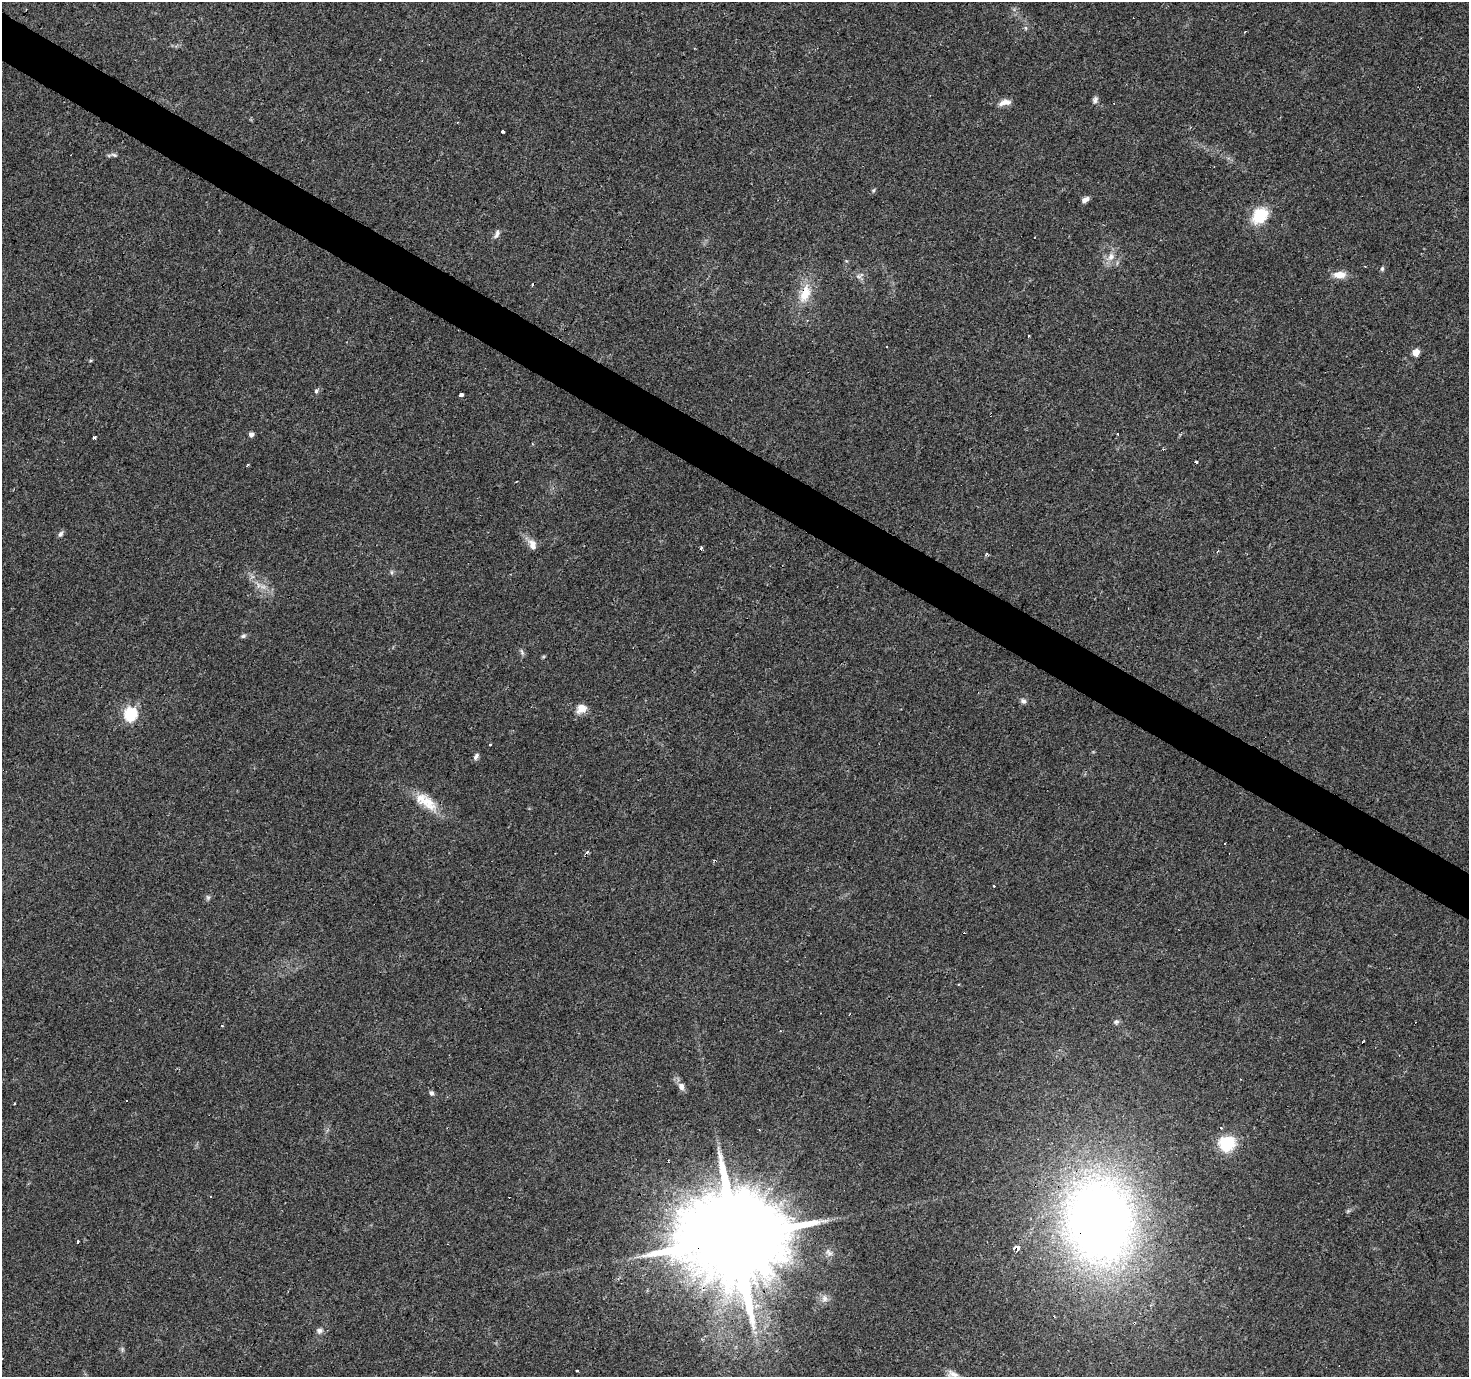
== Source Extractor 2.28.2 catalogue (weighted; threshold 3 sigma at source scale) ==
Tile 11 of 4 x 4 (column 3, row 3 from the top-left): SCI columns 2938-4404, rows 1630-3004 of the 5871 x 5941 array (HDU 1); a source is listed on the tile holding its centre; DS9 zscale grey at full resolution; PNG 1471 x 1379 px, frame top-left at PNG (2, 2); no overlay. Shown black and unused: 3% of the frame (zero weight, under 3 of 4 exposures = <1% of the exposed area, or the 3 px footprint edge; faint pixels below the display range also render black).
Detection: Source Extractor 2.28.2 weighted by HDU 2 'WHT'; one run over the whole footprint, this tile lists its part. Background 0.0408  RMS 0.0038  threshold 0.017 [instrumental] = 3 sigma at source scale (4.5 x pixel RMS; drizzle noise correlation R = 1.50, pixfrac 1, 0.0396/0.0396 arcsec/px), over >= 5 px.
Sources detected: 76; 15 cosmic-ray / hot-pixel residue — not listed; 1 inside a brighter listed object's ellipse — not listed separately; the other 60 listed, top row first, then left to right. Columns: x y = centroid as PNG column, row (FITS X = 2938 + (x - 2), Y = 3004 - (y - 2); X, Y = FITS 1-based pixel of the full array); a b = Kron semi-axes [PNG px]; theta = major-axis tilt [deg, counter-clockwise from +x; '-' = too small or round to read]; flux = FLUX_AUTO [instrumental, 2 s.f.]
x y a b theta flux
1026 28 6 4 -71 0.58
380 59 3 2 - 0.37
1095 100 9 6 76 1.2
1005 102 15 7 12 2.9
503 131 3 3 - 1.8
114 155 9 5 -15 0.83
874 190 6 3 71 0.47
1085 199 9 6 29 1.6
1260 215 24 18 45 11
497 234 13 6 63 1.4
1111 257 11 9 76 3.1
1365 266 3 2 - 0.53
1382 269 6 5 - 0.63
1340 275 14 8 1 4
805 294 27 13 70 8.8
1029 336 3 2 - 0.47
1416 352 8 7 - 2.5
90 361 5 3 - 0.42
316 391 5 4 - 0.73
461 395 4 3 - 1.2
1117 434 3 3 - 1.9
251 435 5 4 - 1.8
94 437 3 3 - 0.65
1196 462 4 3 - 1.7
248 465 3 2 - 0.56
60 534 8 6 57 0.95
533 543 13 9 -35 2.7
1218 551 3 3 - 0.47
986 554 4 3 - 0.81
391 572 6 4 -90 0.62
263 586 10 5 -8 1.5
243 636 6 5 - 0.81
522 652 9 4 -66 0.81
1023 701 7 6 - 1.1
581 708 12 10 43 3.7
130 714 6 6 - 52
490 745 3 3 - 1.1
476 757 8 5 61 1.3
427 802 30 15 -38 9.2
993 885 3 2 - 0.37
208 897 7 5 -69 0.72
1116 1022 8 6 12 0.87
222 1026 4 2 - 0.37
681 1086 10 8 -73 2.1
431 1093 6 5 - 0.96
126 1100 3 3 - 1
1220 1128 3 3 - 1.3
1227 1143 15 14 - 15
1348 1211 5 5 - 0.57
1099 1221 65 51 -84 400
736 1237 28 23 45 9900
77 1241 3 3 - 1.4
1017 1247 3 3 - 34
829 1253 12 7 -52 1.7
824 1298 11 8 86 1.9
319 1331 9 8 - 1.3
755 1332 7 4 -18 0.88
122 1349 7 4 -72 0.6
2 1359 4 2 - 0.4
953 1374 18 9 -18 2.7
Overlapping masked pixels (flux is a lower limit): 4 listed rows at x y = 805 294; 1099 1221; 736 1237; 1017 1247
Isophote crosses this tile's border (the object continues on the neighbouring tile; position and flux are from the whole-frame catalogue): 1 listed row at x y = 2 1359